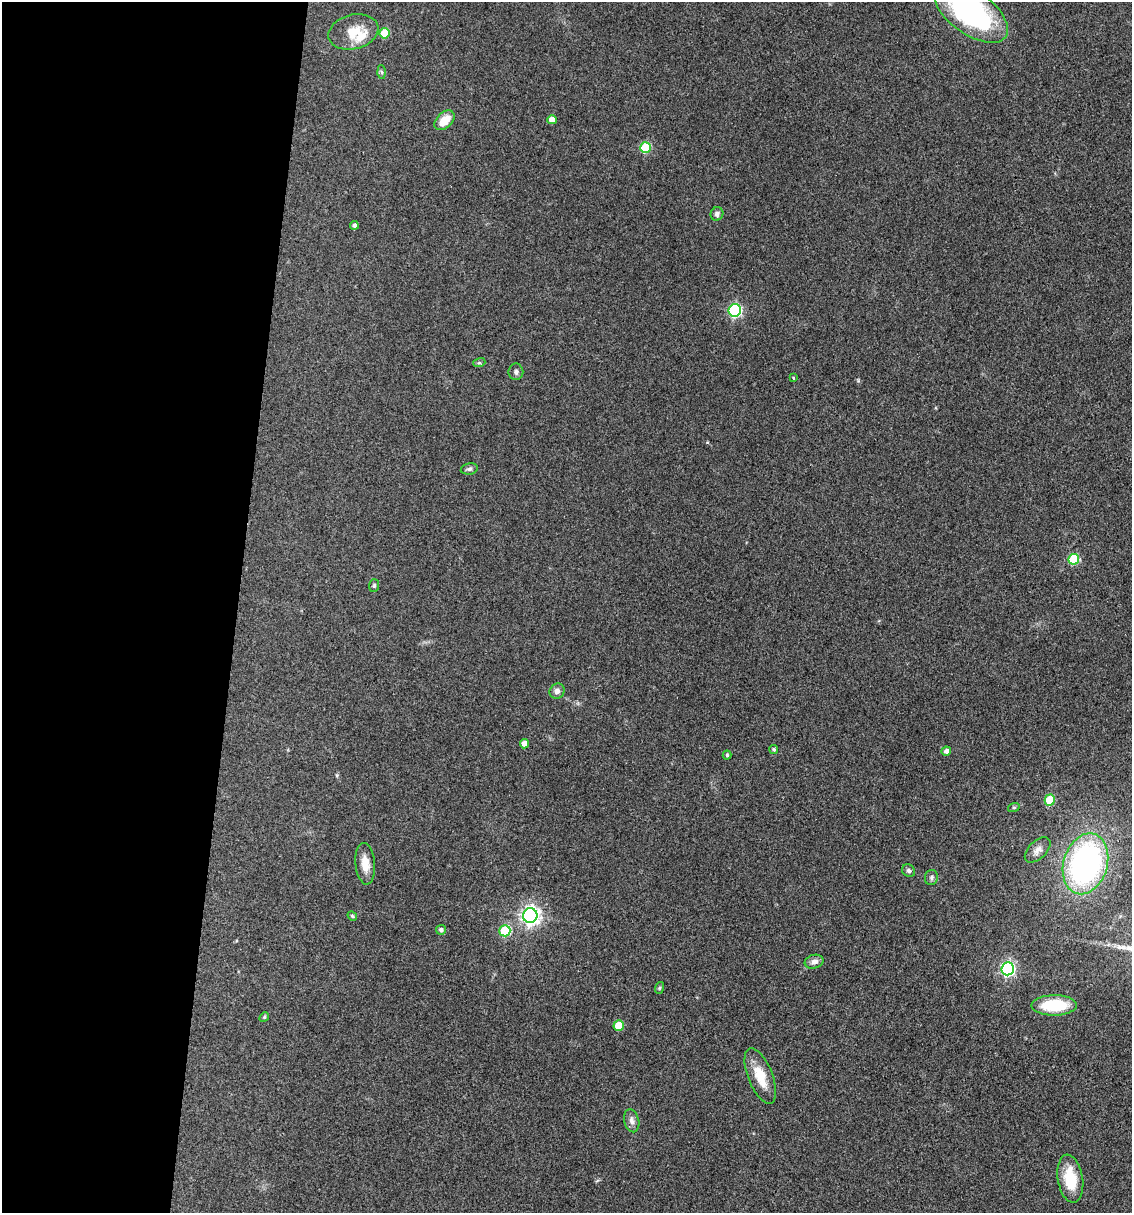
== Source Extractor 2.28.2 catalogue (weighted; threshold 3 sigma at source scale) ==
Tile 5 of 4 x 4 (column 1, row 2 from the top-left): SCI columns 236-1365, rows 2426-3636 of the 4873 x 4848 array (HDU 1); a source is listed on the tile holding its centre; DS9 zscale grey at full resolution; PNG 1134 x 1215 px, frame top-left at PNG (2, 2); each listed source drawn as its Kron ellipse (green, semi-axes under 4 px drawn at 4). Shown black and unused: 21% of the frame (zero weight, under 3 of 4 exposures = <1% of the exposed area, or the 3 px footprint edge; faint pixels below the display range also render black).
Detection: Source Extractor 2.28.2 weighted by HDU 2 'WHT'; one run over the whole footprint, this tile lists its part. Background 0.149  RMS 0.0071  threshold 0.032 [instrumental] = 3 sigma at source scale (4.5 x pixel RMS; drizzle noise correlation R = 1.50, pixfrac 1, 0.05/0.05 arcsec/px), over >= 5 px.
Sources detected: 42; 1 inside a brighter listed object's ellipse — not listed separately; the other 41 listed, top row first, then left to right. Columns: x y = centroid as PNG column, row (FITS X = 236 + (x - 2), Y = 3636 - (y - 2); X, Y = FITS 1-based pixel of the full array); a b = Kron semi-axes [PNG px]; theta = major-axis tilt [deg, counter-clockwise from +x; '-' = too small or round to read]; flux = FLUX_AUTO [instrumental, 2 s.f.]
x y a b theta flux
971 12 43 21 -36 140
353 32 25 17 14 16
384 33 5 5 - 19
382 72 6 4 -87 1.2
445 120 12 7 44 11
552 120 4 4 - 5.9
645 147 5 5 - 33
717 214 7 6 - 2.2
354 225 4 4 - 2.2
735 310 6 6 - 93
479 363 6 4 17 0.93
516 372 8 7 - 2.1
793 378 4 3 - 0.68
469 469 8 5 11 1.8
1074 559 5 5 - 36
374 585 6 5 - 1.2
557 691 8 7 - 2.8
524 744 4 4 - 6
774 750 4 4 - 1.2
946 751 4 4 - 2.9
727 755 4 4 - 0.96
1050 800 5 5 - 28
1014 807 6 4 19 0.89
1038 850 16 9 43 4.8
365 864 21 9 -85 9.1
1085 864 31 22 73 180
909 871 7 6 - 1.5
931 877 7 6 - 1.7
352 916 5 4 - 0.87
530 916 7 7 - 330
441 930 5 5 - 2.1
505 931 5 5 - 40
814 962 9 7 15 3.7
1008 969 6 6 - 130
659 988 6 4 70 0.89
1054 1005 22 10 0 31
264 1017 5 4 - 0.88
619 1025 5 5 - 19
760 1076 29 12 -68 17
632 1121 11 7 -76 3.4
1070 1179 24 12 -81 23
Isophote crosses this tile's border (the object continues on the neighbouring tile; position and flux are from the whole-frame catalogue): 1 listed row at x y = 971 12